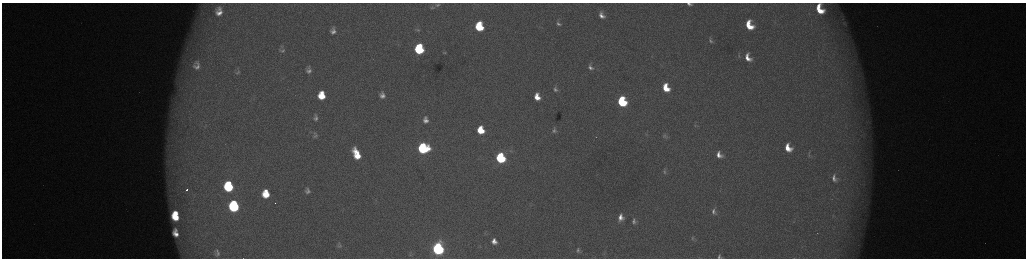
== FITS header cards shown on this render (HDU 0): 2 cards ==
NAXIS1  =                 2048 /fastest changing axis
NAXIS2  =                  512 /next to fastest changing axis

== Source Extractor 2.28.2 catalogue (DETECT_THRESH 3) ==
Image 2048 x 512 px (HDU 0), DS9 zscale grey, zoomed out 1/2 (1 PNG px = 2 x 2 image px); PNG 1028 x 260 px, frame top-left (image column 1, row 511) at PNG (2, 3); no overlay
Background 174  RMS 2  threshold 6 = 3 sigma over >= 5 px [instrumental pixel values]
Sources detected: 75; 8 cannot appear on this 1/2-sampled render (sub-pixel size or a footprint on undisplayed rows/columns) and are not listed; the other 67 listed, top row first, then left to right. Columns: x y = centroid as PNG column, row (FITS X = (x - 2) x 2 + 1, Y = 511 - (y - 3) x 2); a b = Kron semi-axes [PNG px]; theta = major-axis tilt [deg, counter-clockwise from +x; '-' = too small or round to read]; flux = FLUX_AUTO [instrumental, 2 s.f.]
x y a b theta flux
689 4 7 4 -14 1700
437 5 4 2 - 400
432 8 4 2 - 320
219 9 8 6 -73 1600
820 9 11 7 -63 12000
219 13 8 7 - 3400
601 15 6 4 -65 2500
558 23 6 4 -52 1100
844 23 7 4 -38 890
749 25 8 6 -64 11000
479 27 7 6 - 23000
417 30 7 3 -11 630
333 31 8 7 - 2400
710 40 8 4 -69 1100
419 49 7 6 - 38000
282 50 7 4 7 920
444 53 5 3 - 520
739 56 5 3 - 460
748 58 9 6 -63 4500
196 65 16 12 -90 6000
590 67 7 5 -68 1700
309 70 7 6 - 1900
238 72 7 4 31 730
666 88 7 5 -66 9600
555 89 7 5 -61 1400
321 95 8 7 - 11000
382 95 10 8 -78 3000
537 97 8 6 -71 5800
622 102 7 6 - 41000
315 118 11 8 -87 2300
425 120 6 5 - 2300
695 125 4 3 - 370
481 130 6 5 - 12000
554 130 8 6 -75 1300
315 135 10 9 - 2500
646 135 4 3 - 410
664 136 7 5 -79 970
423 148 7 7 - 59000
788 148 9 7 -62 7400
511 151 6 3 -19 560
356 154 11 6 -65 11000
719 155 6 5 - 2900
809 155 7 4 -72 1000
500 158 7 6 - 51000
664 171 6 4 90 750
834 178 8 4 -78 1900
228 186 8 6 -81 36000
186 190 2 1 - 2000
307 191 9 7 -83 2200
266 194 8 7 - 11000
234 206 8 6 -81 62000
714 212 7 5 -75 1400
176 213 4 3 - 3900
175 217 7 5 -40 9700
621 217 9 7 87 3800
634 221 9 6 -78 1700
175 233 7 5 -75 3500
817 233 2 2 - 230
692 238 6 3 86 510
494 241 5 5 - 2900
340 244 7 3 -58 460
438 248 7 6 - 130000
578 250 9 8 - 2200
604 252 5 4 - 670
217 253 11 8 -84 2600
410 255 4 3 - 430
719 256 4 3 - 820
At the frame edge (FLAGS 8, measured only in part): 3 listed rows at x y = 689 4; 820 9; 719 256
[8 sub-pixel or undisplayed-footprint detections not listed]